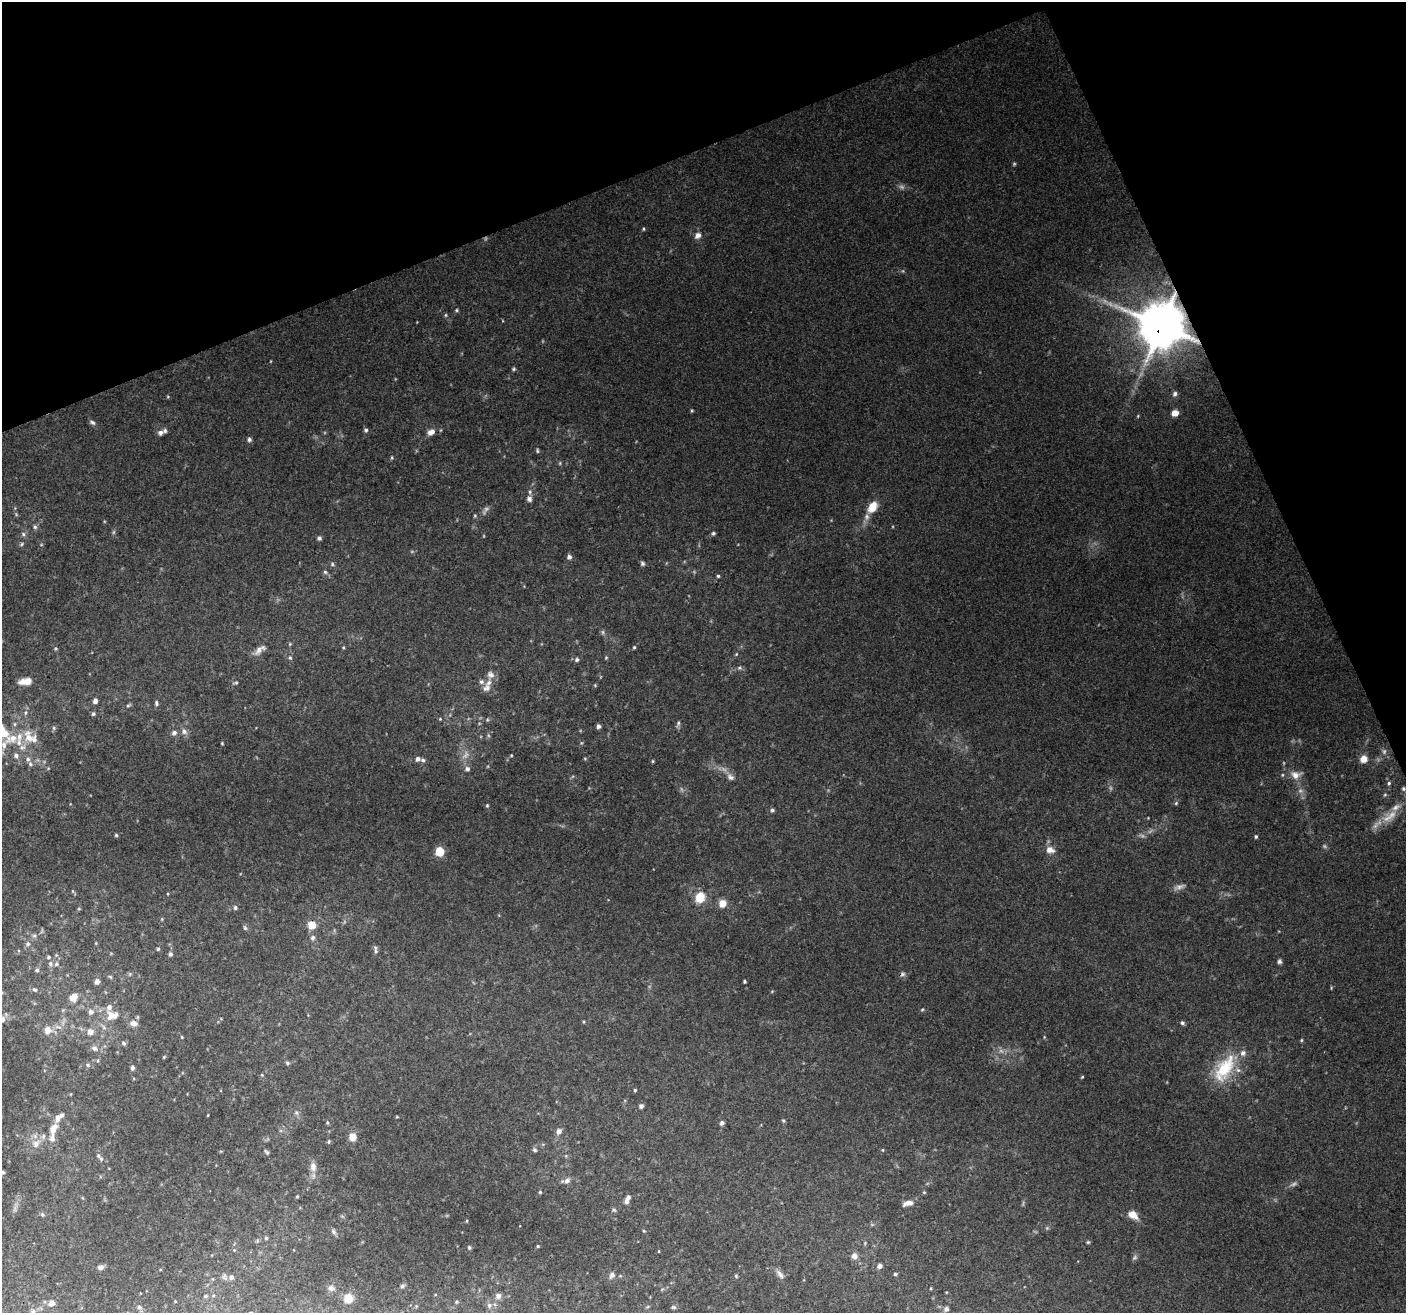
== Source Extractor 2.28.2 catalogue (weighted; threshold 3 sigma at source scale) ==
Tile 3 of 4 x 4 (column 3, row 1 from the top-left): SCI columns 2813-4216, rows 4078-5388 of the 5620 x 5476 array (HDU 1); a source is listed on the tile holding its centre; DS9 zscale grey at full resolution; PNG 1408 x 1315 px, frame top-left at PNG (2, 2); no overlay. Shown black and unused: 20% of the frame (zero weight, under 3 of 4 exposures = <1% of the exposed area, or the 3 px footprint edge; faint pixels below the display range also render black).
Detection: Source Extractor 2.28.2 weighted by HDU 2 'WHT'; one run over the whole footprint, this tile lists its part. Background 0.177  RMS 0.0069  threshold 0.0311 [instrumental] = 3 sigma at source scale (4.5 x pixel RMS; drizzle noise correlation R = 1.50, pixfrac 1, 0.0396/0.0396 arcsec/px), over >= 5 px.
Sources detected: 225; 21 too faint to see at this stretch — not listed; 18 inside a brighter listed object's ellipse — not listed separately; the other 186 listed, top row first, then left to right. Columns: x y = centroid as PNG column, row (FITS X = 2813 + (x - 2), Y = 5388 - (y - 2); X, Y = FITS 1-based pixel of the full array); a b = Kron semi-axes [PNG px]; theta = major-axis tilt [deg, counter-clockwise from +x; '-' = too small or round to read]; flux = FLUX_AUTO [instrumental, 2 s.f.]
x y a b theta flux
643 229 4 4 - 0.82
698 235 9 8 - 3.9
457 310 5 4 - 0.91
446 315 6 4 89 0.9
1161 325 15 14 - 2800
514 369 5 4 - 1.1
1175 394 7 6 - 1.8
692 411 4 4 - 0.76
1175 413 6 6 - 6.4
92 422 9 5 -32 1.9
366 430 5 5 - 1.6
160 432 8 7 - 2.8
431 432 10 7 27 4.5
249 439 6 5 - 1.8
537 451 6 4 -88 0.95
392 457 5 4 - 0.86
560 463 5 4 - 0.79
529 499 7 6 - 2.6
872 507 14 9 56 11
485 510 16 6 55 2.9
35 527 6 6 - 1.5
713 533 5 5 - 1.2
23 534 6 6 - 1.6
319 538 5 5 - 1.7
22 544 7 4 38 1.1
41 545 5 3 - 0.62
569 557 5 5 - 2.5
642 563 5 5 - 1.5
332 564 5 5 - 1.3
325 572 5 5 - 1.3
718 576 4 4 - 1.1
603 632 8 4 -82 1.4
343 647 5 3 - 0.65
634 647 4 3 - 0.87
56 648 5 3 - 0.77
260 650 18 8 38 5.1
736 654 5 4 - 0.78
290 658 6 5 - 1.2
606 658 5 4 - 0.8
577 660 6 6 - 1.8
739 668 8 4 -7 1.4
490 675 12 10 88 4.5
26 681 14 7 7 8
236 683 7 4 12 1
595 685 5 4 - 0.72
486 688 12 10 28 4.4
95 701 6 5 - 2.6
156 703 7 5 -76 1.6
128 705 7 4 26 1.1
25 713 7 5 89 1.9
93 714 5 5 - 1.4
440 719 5 4 - 0.73
487 720 6 4 18 0.98
678 724 10 4 73 1.7
598 726 5 4 - 2.2
184 731 9 8 - 3.2
174 733 8 6 43 2.6
29 738 23 16 -65 16
222 743 3 3 - 0.66
4 745 15 8 72 6.2
16 755 8 6 -59 2.7
511 755 4 4 - 0.69
585 758 5 3 - 0.67
28 759 7 6 - 2.2
418 759 6 6 - 2.5
1363 759 7 6 - 8.4
653 761 5 3 - 0.7
467 769 7 7 - 2.3
1296 775 17 13 4 7.6
730 777 12 8 -46 4
1389 783 6 5 - 1.4
1403 789 5 5 - 1.1
1385 795 5 4 - 0.98
1176 803 6 5 - 1
487 805 5 4 - 0.84
1396 807 16 8 37 6.9
772 810 5 4 - 1.5
116 835 4 4 - 0.96
1256 836 5 4 - 1.1
1050 850 12 9 -12 5.5
440 851 6 6 - 19
73 891 6 4 -89 0.75
168 894 4 3 - 0.53
700 897 8 7 - 22
722 903 7 7 - 9.1
235 908 5 5 - 1.7
79 909 5 3 - 0.6
162 919 5 3 - 0.66
312 925 9 8 - 8.1
245 928 6 5 - 1.3
34 936 6 5 - 1.6
313 938 7 6 - 1.9
28 944 7 6 - 2
158 949 5 4 - 0.95
375 951 8 6 -63 2
170 954 6 5 - 1.9
1279 961 6 5 - 1.8
50 964 7 6 - 2.3
37 970 6 5 - 1.4
130 974 6 5 - 1.1
902 974 7 6 - 1.8
110 977 6 5 - 1.1
744 981 3 3 - 1
97 982 6 5 - 3.5
35 990 8 6 -40 1.7
772 991 5 3 - 0.6
73 997 10 8 55 7.5
922 1010 5 4 - 0.83
91 1012 7 7 - 3.1
112 1015 20 14 5 13
2 1019 10 8 62 4.3
133 1023 11 8 -5 4.4
1182 1023 6 5 - 1.4
48 1030 9 8 - 6.2
90 1032 8 7 - 4.6
182 1037 4 4 - 0.67
1301 1040 5 4 - 0.83
123 1043 6 5 - 1.6
95 1048 9 7 -30 2.7
164 1057 5 3 - 0.69
287 1063 6 5 - 1.4
88 1065 5 5 - 0.99
132 1068 5 4 - 1.8
1224 1068 40 19 59 35
262 1075 4 3 - 0.65
1082 1077 4 3 - 0.71
635 1090 4 4 - 0.85
641 1106 5 5 - 1.8
296 1113 7 5 -69 1.8
62 1115 5 4 - 1.8
208 1115 4 2 - 0.5
397 1117 5 3 - 0.65
783 1121 5 4 - 1
327 1123 5 4 - 0.94
722 1123 6 5 - 2
53 1129 14 7 65 7.5
559 1131 8 6 56 3.4
352 1137 7 7 - 8.1
329 1142 6 4 72 1
36 1144 12 10 49 6.3
535 1150 7 5 -34 1.4
883 1150 5 3 - 0.59
266 1152 9 5 -41 1.5
98 1155 9 5 -53 1.5
566 1156 5 4 - 0.87
313 1166 14 9 -89 5.7
3 1172 5 4 - 1
567 1181 9 7 42 3.3
540 1192 4 4 - 0.83
924 1192 5 4 - 0.79
297 1196 5 4 - 0.79
627 1200 11 5 70 4.3
908 1203 12 5 12 4.7
614 1210 7 5 -4 1.3
42 1214 7 5 -57 1.4
1133 1215 12 8 -35 8.1
644 1231 4 4 - 0.73
334 1232 9 6 -58 1.9
266 1238 5 5 - 1.1
1088 1242 4 4 - 0.94
538 1246 4 3 - 0.75
469 1247 5 5 - 1.2
234 1250 4 4 - 0.72
659 1251 4 3 - 0.53
854 1256 7 7 - 3.7
1135 1257 9 6 45 1.6
879 1266 5 5 - 2.9
101 1267 7 6 - 2.3
780 1274 14 7 -52 3.6
895 1274 4 3 - 1.2
612 1275 9 7 56 3
736 1276 5 4 - 0.84
231 1277 7 6 - 2.6
402 1286 6 5 - 1.6
331 1288 7 6 - 2.9
662 1289 5 4 - 0.86
205 1296 5 4 - 1.2
498 1296 8 7 - 3.1
348 1298 9 8 - 8.4
51 1303 7 6 - 3.7
489 1305 7 6 - 2.3
139 1307 5 5 - 1.5
673 1307 7 5 -14 1.3
946 1309 5 5 - 2.5
33 1312 8 7 - 2.5
250 1312 4 3 - 0.65
Overlapping masked pixels (flux is a lower limit): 1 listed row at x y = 1161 325
Isophote crosses this tile's border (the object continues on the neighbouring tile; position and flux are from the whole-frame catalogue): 3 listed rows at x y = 2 1019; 33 1312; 250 1312